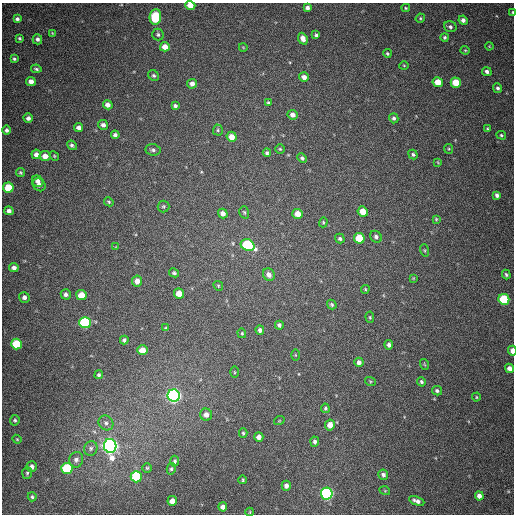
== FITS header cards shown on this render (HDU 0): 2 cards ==
NAXIS1  =                  512
NAXIS2  =                  512

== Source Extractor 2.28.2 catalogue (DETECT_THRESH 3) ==
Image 512 x 512 px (HDU 0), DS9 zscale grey, 1 PNG px = 1 image px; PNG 516 x 516 px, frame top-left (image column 1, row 512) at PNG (2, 3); each listed source drawn as its Kron ellipse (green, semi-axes under 4 px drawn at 4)
Background 443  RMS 12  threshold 36.7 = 3 sigma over >= 5 px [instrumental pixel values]
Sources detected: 144; all 144 listed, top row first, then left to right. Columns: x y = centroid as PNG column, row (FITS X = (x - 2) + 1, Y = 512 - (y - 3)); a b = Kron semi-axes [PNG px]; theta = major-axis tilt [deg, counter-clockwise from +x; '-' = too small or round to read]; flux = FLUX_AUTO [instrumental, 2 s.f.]
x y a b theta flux
190 5 5 4 - 9200
307 8 4 4 - 2900
406 8 4 3 - 950
512 12 4 3 - 1100
155 17 8 5 83 43000
420 18 5 4 - 1100
17 19 4 3 - 2000
463 20 5 4 - 2900
450 27 6 5 - 2100
52 33 4 3 - 700
158 34 6 5 - 1600
316 35 4 3 - 1400
445 37 4 4 - 1200
19 38 4 3 - 1000
37 39 5 4 - 2400
303 39 6 4 -68 5000
489 46 4 3 - 650
165 47 5 4 - 6700
243 47 4 2 - 620
465 50 4 4 - 850
387 53 4 4 - 1200
14 59 3 3 - 1300
404 65 5 3 - 730
36 69 5 3 - 1400
487 72 5 4 - 2500
154 76 6 5 - 1600
304 77 5 4 - 3900
31 81 5 4 - 4600
438 82 5 5 - 12000
456 83 5 5 - 19000
192 84 5 5 - 4100
498 88 5 4 - 2000
268 103 4 3 - 1200
108 105 5 4 - 4100
175 106 4 4 - 1900
292 115 5 5 - 3700
28 118 5 4 - 2800
394 118 5 4 - 1800
103 125 5 5 - 2800
79 128 4 4 - 4000
487 129 4 3 - 910
7 130 5 4 - 2100
218 130 5 5 - 1300
115 135 4 4 - 2300
501 135 5 3 - 1000
232 137 5 5 - 7200
72 145 5 3 - 2000
280 149 4 4 - 1000
449 149 5 4 - 850
153 150 7 6 - 2200
267 153 4 4 - 1700
36 154 4 4 - 3100
413 154 5 4 - 1500
45 156 5 5 - 5900
54 156 5 4 - 890
302 158 5 4 - 1600
438 162 4 3 - 720
20 172 5 4 - 1100
38 181 6 5 - 3500
39 185 7 6 - 3800
8 187 5 5 - 23000
497 195 4 4 - 2500
109 202 5 4 - 1200
163 206 6 6 - 1500
9 211 4 4 - 3300
363 211 5 5 - 10000
244 212 6 4 -73 1200
223 213 5 4 - 4200
298 214 5 5 - 9100
436 219 4 4 - 920
323 222 5 4 - 1000
376 237 6 5 - 2000
359 238 5 5 - 28000
340 239 5 4 - 1500
248 245 7 5 -28 78000
116 247 4 4 - 680
424 250 6 4 -72 1100
14 268 5 4 - 3100
174 273 5 4 - 1400
269 275 6 5 - 4700
506 275 5 4 - 1400
413 278 4 4 - 740
137 281 5 5 - 5100
218 286 5 4 - 1000
365 289 4 4 - 870
179 293 5 5 - 11000
66 294 5 5 - 2500
81 295 5 5 - 14000
24 297 5 5 - 2900
504 299 5 5 - 49000
332 305 5 4 - 1400
370 317 5 4 - 960
85 323 6 5 - 87000
279 325 4 4 - 1900
166 328 3 3 - 850
260 330 5 4 - 2800
242 333 5 4 - 890
124 340 4 4 - 2000
17 344 5 5 - 36000
389 345 4 4 - 2300
142 350 5 5 - 8200
512 351 5 3 - 6200
295 355 6 4 -89 870
359 362 4 4 - 2700
424 364 5 3 - 720
509 368 5 4 - 4500
234 372 5 3 - 840
99 375 4 4 - 1300
370 381 5 3 - 970
421 382 5 4 - 1700
437 391 5 4 - 1800
174 396 6 6 - 350000
476 397 4 4 - 860
325 408 5 4 - 1400
206 415 6 6 - 4900
15 420 5 4 - 1400
279 421 5 3 - 690
106 423 8 7 - 2900
330 425 5 5 - 6100
243 433 5 3 - 1200
259 437 4 4 - 4100
17 439 4 4 - 830
315 442 5 4 - 2100
110 446 7 6 - 500000
91 448 7 6 - 2400
76 460 8 7 - 3200
175 461 5 4 - 1400
32 467 5 5 - 3800
147 468 5 4 - 1100
67 469 5 5 - 68000
171 469 6 4 75 1200
27 473 6 5 - 1500
383 475 5 5 - 2500
136 477 6 5 - 50000
243 480 4 3 - 840
286 486 5 4 - 3400
385 491 5 3 - 730
327 494 6 5 - 190000
479 496 5 4 - 4300
32 497 4 4 - 1400
172 501 5 4 - 7100
417 501 8 4 -22 3400
223 507 5 4 - 4700
250 512 4 3 - 630
At the frame edge (FLAGS 8, measured only in part): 3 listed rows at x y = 190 5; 512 12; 512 351